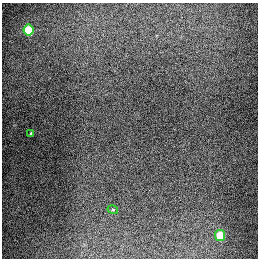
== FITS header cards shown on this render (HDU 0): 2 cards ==
NAXIS1  =                  256
NAXIS2  =                  256

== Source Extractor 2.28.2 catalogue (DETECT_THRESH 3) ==
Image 256 x 256 px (HDU 0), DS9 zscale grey, 1 PNG px = 1 image px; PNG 260 x 260 px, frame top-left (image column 1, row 256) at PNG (2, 3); each listed source drawn as its Kron ellipse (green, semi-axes under 4 px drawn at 4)
Background 1330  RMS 28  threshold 82.7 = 3 sigma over >= 5 px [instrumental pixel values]
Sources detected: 4; all 4 listed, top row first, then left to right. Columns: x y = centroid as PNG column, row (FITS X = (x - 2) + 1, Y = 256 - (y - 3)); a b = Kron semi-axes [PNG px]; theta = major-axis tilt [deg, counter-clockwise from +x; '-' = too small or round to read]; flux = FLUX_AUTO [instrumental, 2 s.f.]
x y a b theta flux
29 30 5 5 - 89000
31 134 4 3 - 2300
113 210 5 3 - 1800
220 235 5 5 - 74000